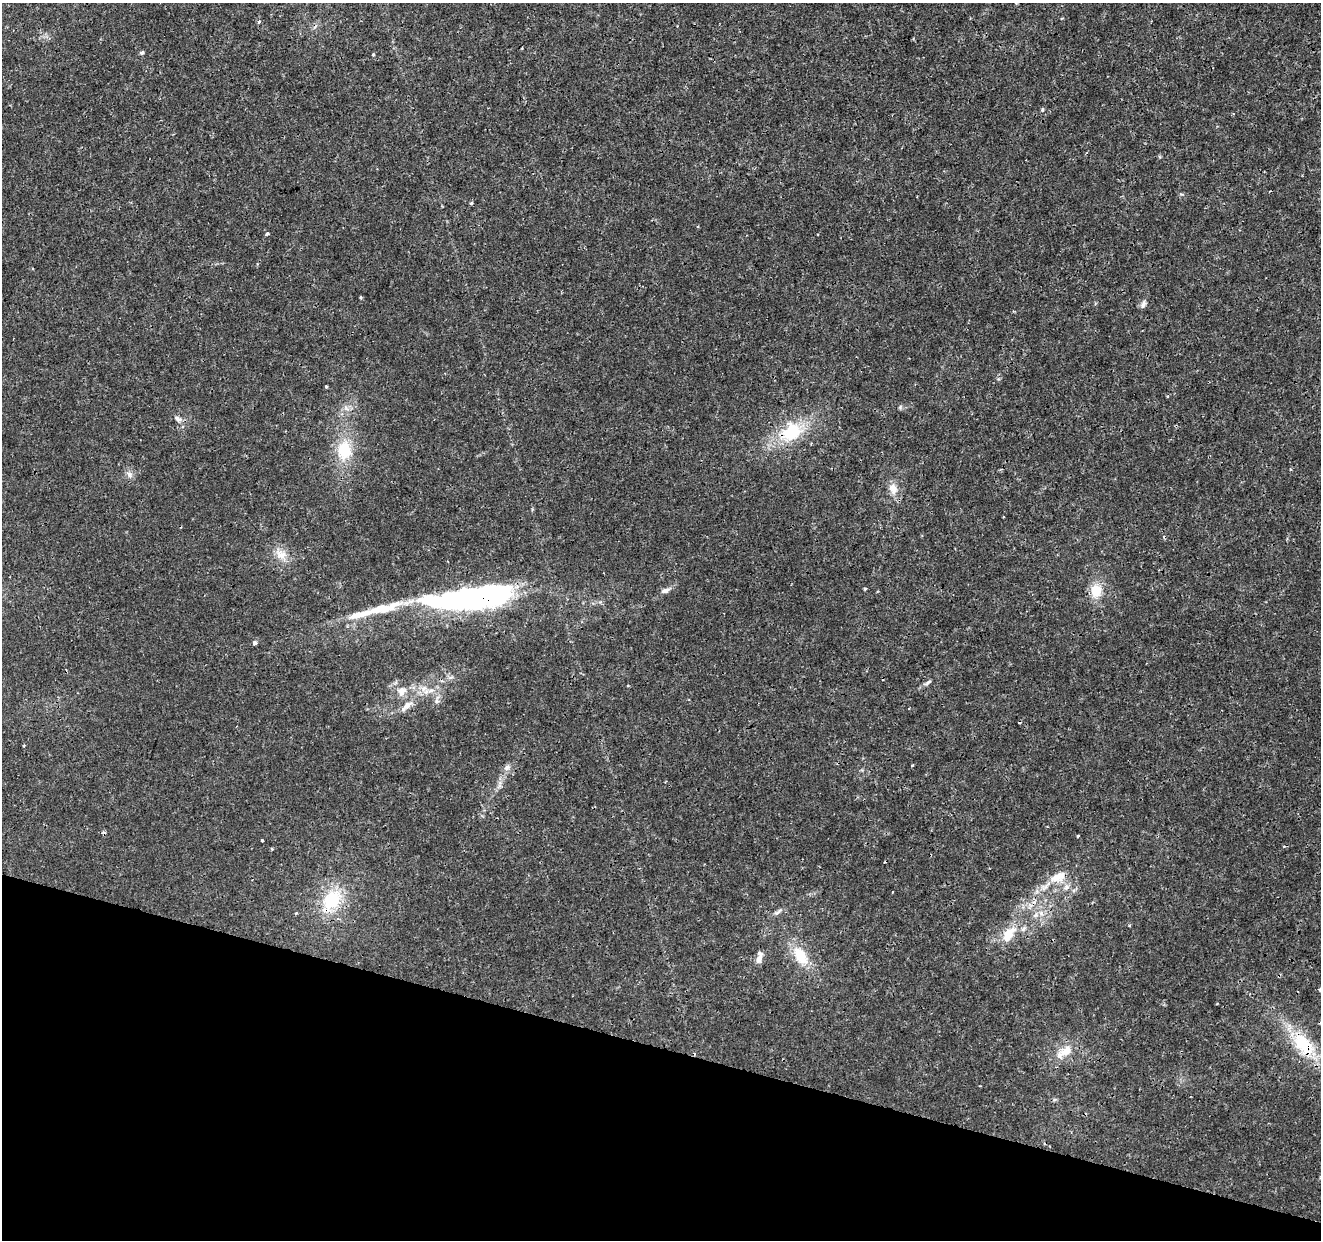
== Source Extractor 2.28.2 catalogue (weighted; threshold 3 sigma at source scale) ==
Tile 15 of 4 x 4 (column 3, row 4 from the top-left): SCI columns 2639-3957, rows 219-1456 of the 5285 x 5452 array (HDU 1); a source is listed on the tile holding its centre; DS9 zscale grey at full resolution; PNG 1323 x 1242 px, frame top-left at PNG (2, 3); no overlay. Shown black and unused: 16% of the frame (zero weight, under 3 of 4 exposures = <1% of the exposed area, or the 3 px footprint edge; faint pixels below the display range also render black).
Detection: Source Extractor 2.28.2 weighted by HDU 2 'WHT'; one run over the whole footprint, this tile lists its part. Background 0.00236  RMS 7.8e-04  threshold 0.00352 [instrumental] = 3 sigma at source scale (4.5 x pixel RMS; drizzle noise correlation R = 1.50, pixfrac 1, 0.0396/0.0396 arcsec/px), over >= 5 px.
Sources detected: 54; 1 inside a brighter object's white glare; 6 cosmic-ray / hot-pixel residue — not listed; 3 inside a brighter listed object's ellipse — not listed separately; the other 44 listed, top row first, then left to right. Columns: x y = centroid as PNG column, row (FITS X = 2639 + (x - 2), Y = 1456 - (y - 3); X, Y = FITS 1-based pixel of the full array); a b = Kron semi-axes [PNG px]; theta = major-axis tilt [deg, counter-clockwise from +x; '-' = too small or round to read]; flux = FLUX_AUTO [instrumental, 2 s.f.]
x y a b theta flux
259 21 5 4 - 0.13
142 53 7 4 9 0.11
373 54 3 3 - 0.09
1042 110 6 4 89 0.11
471 203 5 3 - 0.092
267 234 3 3 - 0.23
361 298 4 3 - 0.087
1143 305 11 6 65 0.25
326 386 3 3 - 0.21
177 419 10 6 -36 0.32
791 432 28 20 31 3.8
344 450 24 19 -89 2.7
129 474 9 7 -54 0.31
893 489 16 10 -76 0.75
281 554 19 11 -26 0.94
865 589 4 4 - 0.081
1096 590 17 14 -89 1.4
665 591 11 6 18 0.33
466 600 75 20 5 26
359 614 39 8 15 1.7
254 643 3 3 - 0.37
928 683 11 4 38 0.19
423 688 9 8 - 0.49
431 690 7 5 1 0.24
402 691 14 11 62 0.76
436 701 7 4 -90 0.18
407 705 15 8 41 0.65
24 746 3 3 - 0.088
912 765 3 3 - 0.066
507 767 9 7 47 0.3
1078 836 3 2 - 0.1
262 840 3 3 - 0.2
272 849 4 3 - 0.07
1058 877 21 11 23 1.3
1066 887 9 6 27 0.28
892 892 3 2 - 0.063
332 900 30 20 53 3.7
1041 913 8 6 -45 0.31
1008 935 23 11 55 1.5
800 956 27 14 -56 2.1
759 958 15 7 75 0.52
1320 990 4 4 - 0.17
1303 1044 32 18 -46 3.8
1064 1052 28 11 34 1.3
Overlapping masked pixels (flux is a lower limit): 5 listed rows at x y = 791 432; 466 600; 332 900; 800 956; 1303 1044
Isophote crosses this tile's border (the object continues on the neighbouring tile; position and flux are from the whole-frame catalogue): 1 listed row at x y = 1320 990
Unlisted compact peaks at least as high as the median listed source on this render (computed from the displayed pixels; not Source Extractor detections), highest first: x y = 900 407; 1129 925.